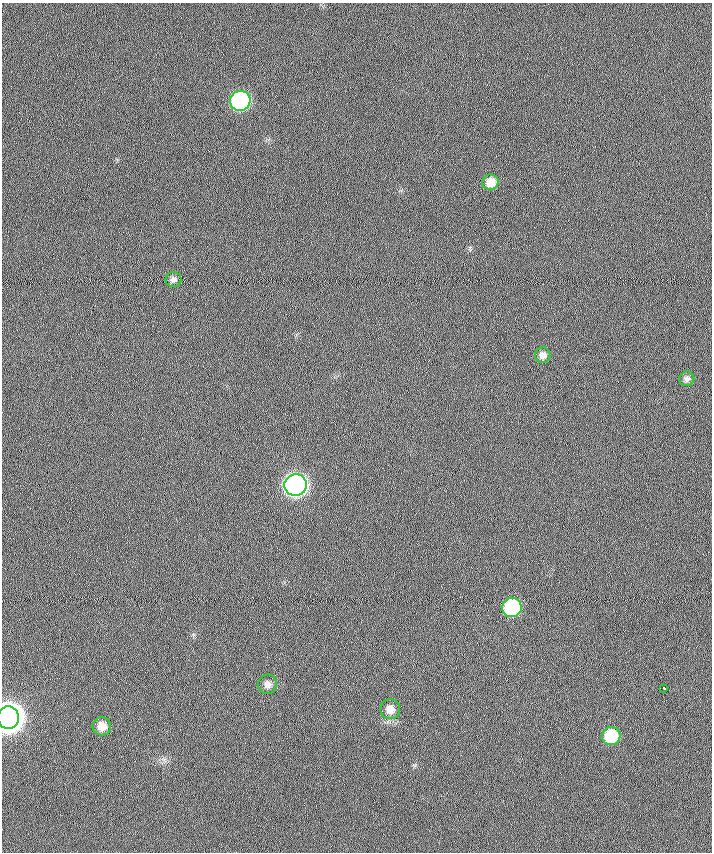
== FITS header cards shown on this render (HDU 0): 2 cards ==
NAXIS1  =                  710 /
NAXIS2  =                  850 /

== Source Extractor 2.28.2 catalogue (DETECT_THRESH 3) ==
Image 710 x 850 px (HDU 0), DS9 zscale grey, 1 PNG px = 1 image px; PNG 714 x 854 px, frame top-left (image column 1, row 850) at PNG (2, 3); each listed source drawn as its Kron ellipse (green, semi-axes under 4 px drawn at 4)
Background 0.222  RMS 6.1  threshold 18.4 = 3 sigma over >= 5 px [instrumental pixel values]
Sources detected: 13; all 13 listed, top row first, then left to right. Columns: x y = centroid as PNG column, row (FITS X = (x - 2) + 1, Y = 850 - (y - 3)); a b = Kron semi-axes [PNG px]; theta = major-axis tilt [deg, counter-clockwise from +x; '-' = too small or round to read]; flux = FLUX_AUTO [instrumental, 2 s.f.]
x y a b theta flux
240 101 10 10 - 90000
490 182 8 8 - 5700
173 279 8 7 - 1600
543 355 8 8 - 2100
687 379 8 7 - 1400
296 485 11 11 - 280000
512 607 10 9 - 45000
268 684 10 9 - 2600
664 688 3 3 - 5900
390 709 10 10 - 4000
8 718 11 10 - 870000
102 726 9 9 - 5000
611 736 9 9 - 20000
At the frame edge (FLAGS 8, measured only in part): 1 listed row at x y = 8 718